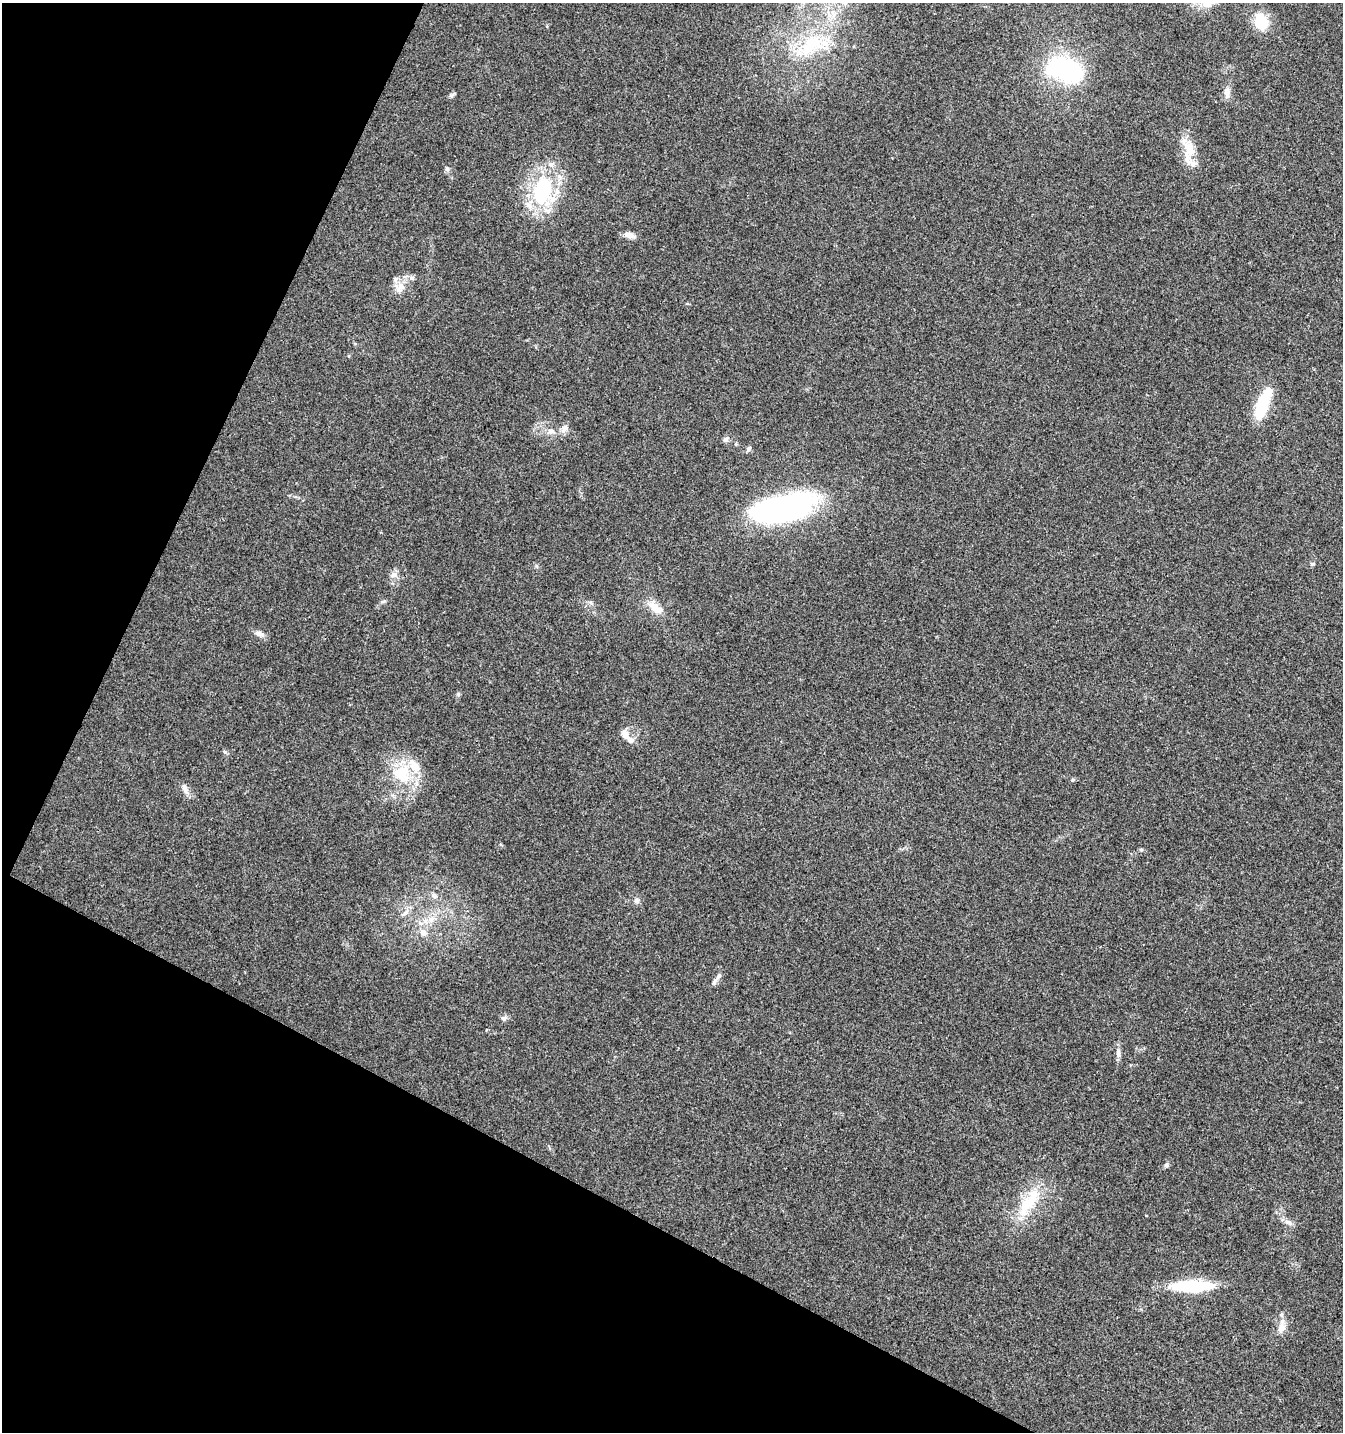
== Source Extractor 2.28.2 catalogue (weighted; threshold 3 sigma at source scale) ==
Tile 9 of 4 x 4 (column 1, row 3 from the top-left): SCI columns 202-1542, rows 1438-2867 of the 5831 x 5728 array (HDU 1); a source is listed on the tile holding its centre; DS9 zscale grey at full resolution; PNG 1345 x 1434 px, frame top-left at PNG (2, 3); no overlay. Shown black and unused: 25% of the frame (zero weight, under 3 of 4 exposures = <1% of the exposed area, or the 3 px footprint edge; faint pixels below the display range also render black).
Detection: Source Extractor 2.28.2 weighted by HDU 2 'WHT'; one run over the whole footprint, this tile lists its part. Background 0.0442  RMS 0.0035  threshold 0.0156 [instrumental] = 3 sigma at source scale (4.5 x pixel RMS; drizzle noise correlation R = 1.50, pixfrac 1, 0.0396/0.0396 arcsec/px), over >= 5 px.
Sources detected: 44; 2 inside a brighter object's white glare — not listed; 4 inside a brighter listed object's ellipse — not listed separately; the other 38 listed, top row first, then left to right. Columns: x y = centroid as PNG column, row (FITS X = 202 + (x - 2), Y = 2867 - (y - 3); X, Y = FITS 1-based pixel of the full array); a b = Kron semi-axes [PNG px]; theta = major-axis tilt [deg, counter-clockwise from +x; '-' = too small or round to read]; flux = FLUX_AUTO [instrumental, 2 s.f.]
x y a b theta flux
1261 22 20 15 -64 9.2
811 45 43 22 41 23
1058 66 23 15 22 29
1227 93 16 7 -87 2.1
1190 149 26 15 -80 7.2
447 169 6 5 - 0.73
543 190 34 20 75 33
630 235 14 7 -17 2.2
412 278 6 6 - 0.88
398 290 16 8 -57 2.6
1263 404 33 10 70 18
565 428 12 8 37 1.9
551 431 12 6 -12 1.7
726 440 8 6 -29 0.95
749 449 7 6 - 0.86
785 511 74 22 4 75
1312 564 5 5 - 0.53
394 575 11 8 18 1.7
383 601 7 4 20 0.57
655 608 23 10 -39 4.7
259 634 13 7 -20 1.6
458 694 6 4 -50 0.49
628 737 24 7 -51 3.2
402 773 28 28 - 16
185 789 16 7 -63 2
1141 850 6 4 -1 0.47
434 896 10 5 -45 1
637 901 8 7 - 1.1
405 913 11 4 40 1.2
423 933 10 8 -61 2.2
718 976 12 5 53 1.3
504 1019 8 6 35 0.95
1118 1053 13 6 -86 1.5
1166 1165 6 5 - 0.63
1029 1202 48 16 57 15
1288 1222 13 5 -27 1.5
1192 1286 42 11 1 22
1281 1328 13 9 68 2.9
Unlisted compact peaks at least as high as the median listed source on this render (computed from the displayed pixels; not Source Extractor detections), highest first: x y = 225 752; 451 95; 536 566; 1072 780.